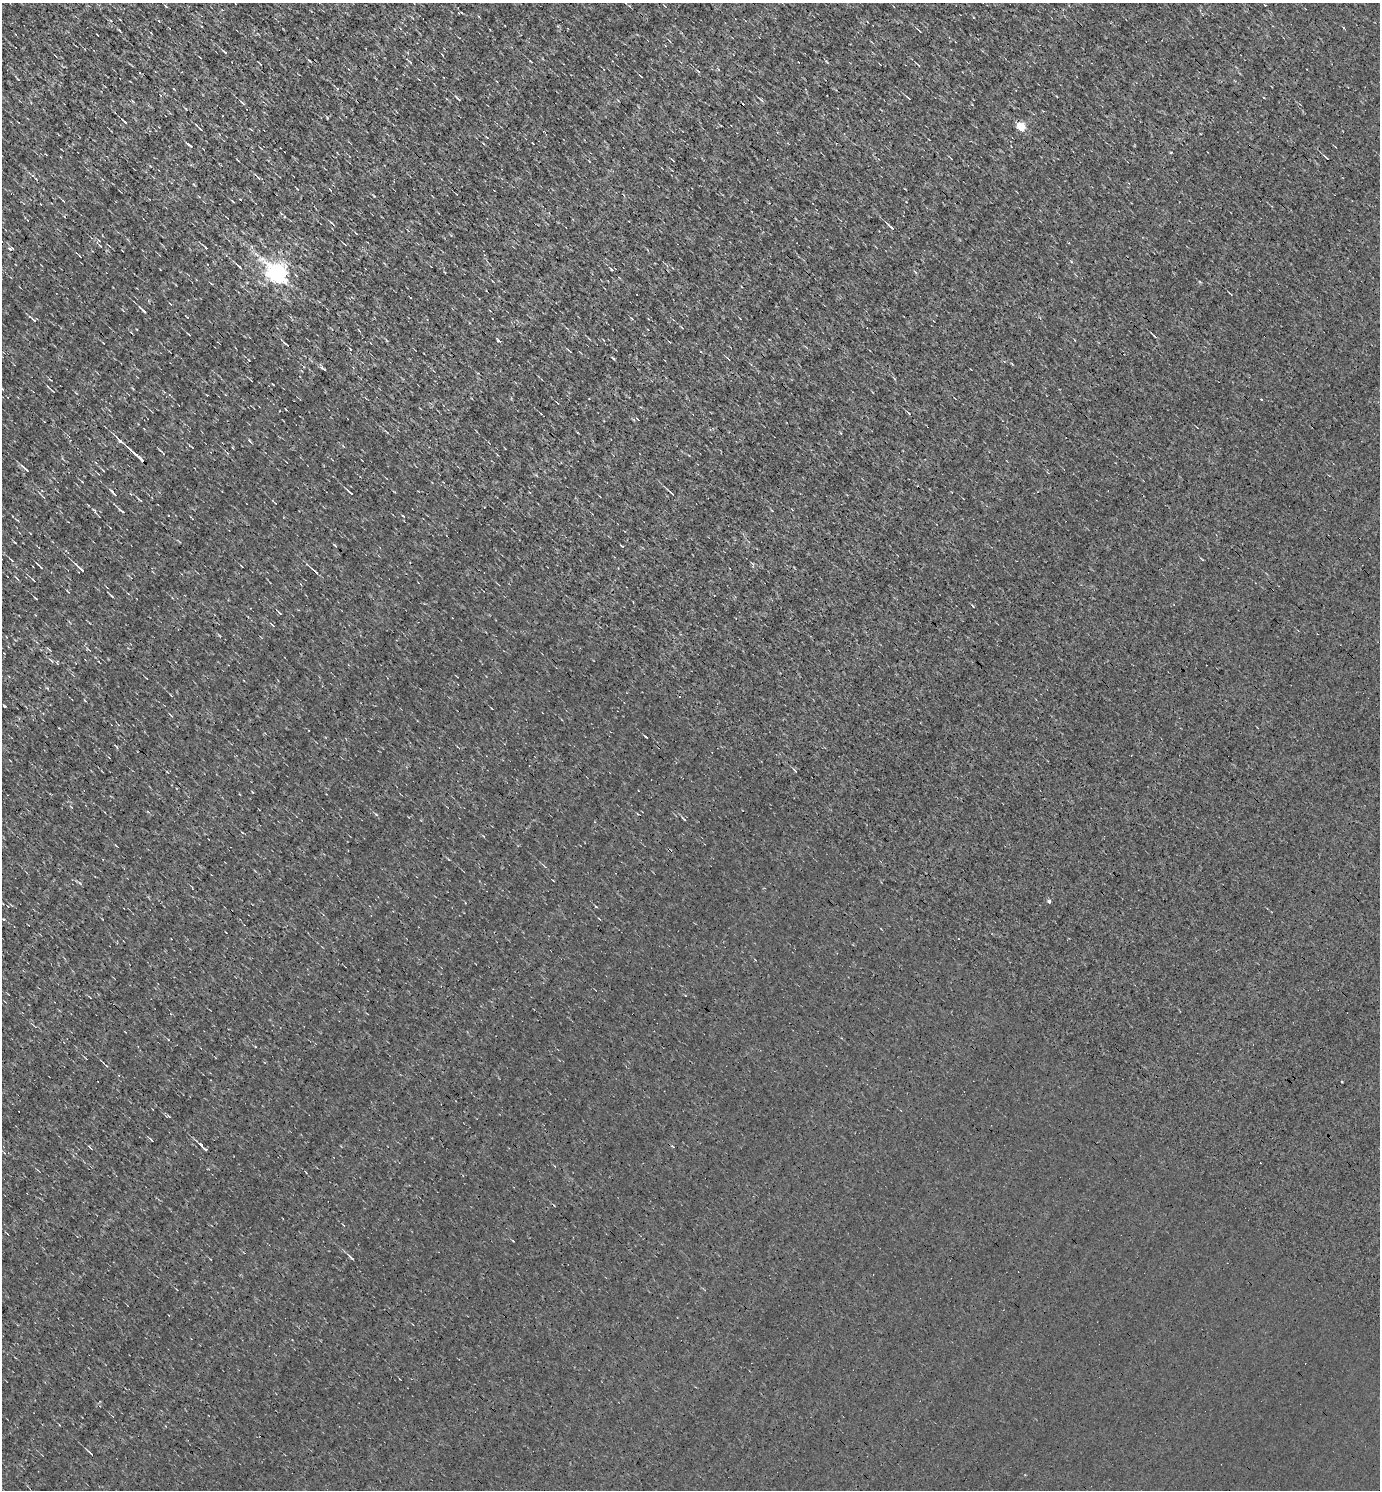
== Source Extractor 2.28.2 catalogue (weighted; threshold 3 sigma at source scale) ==
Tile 11 of 4 x 4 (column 3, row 3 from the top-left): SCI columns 3052-4429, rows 1489-2976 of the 5958 x 5952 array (HDU 1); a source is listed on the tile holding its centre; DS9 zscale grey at full resolution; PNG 1382 x 1492 px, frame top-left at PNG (2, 3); no overlay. Shown black and unused: <1% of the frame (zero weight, under 3 of 4 exposures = <1% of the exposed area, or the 3 px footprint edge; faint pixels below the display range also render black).
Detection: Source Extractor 2.28.2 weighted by HDU 2 'WHT'; one run over the whole footprint, this tile lists its part. Background 8.66e-04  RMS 0.049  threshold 0.221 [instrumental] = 3 sigma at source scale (4.5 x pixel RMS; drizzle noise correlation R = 1.50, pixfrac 1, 0.05/0.05 arcsec/px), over >= 5 px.
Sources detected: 74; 9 cosmic-ray / hot-pixel residue — not listed; the other 65 listed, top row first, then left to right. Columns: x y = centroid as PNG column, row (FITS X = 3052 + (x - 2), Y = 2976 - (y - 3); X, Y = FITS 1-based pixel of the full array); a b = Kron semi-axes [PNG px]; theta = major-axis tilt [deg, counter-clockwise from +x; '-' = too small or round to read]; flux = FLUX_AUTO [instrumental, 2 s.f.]
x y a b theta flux
166 6 4 2 - 5.6
225 52 6 2 -41 6.9
309 61 8 2 -45 5.9
410 62 6 3 -45 5.5
918 65 5 3 - 4.3
641 76 4 2 - 3.7
337 89 4 3 - 4.4
458 98 9 3 -42 7
908 98 7 2 -41 5.9
761 100 7 3 -50 7.4
243 103 7 4 -48 8.5
124 121 7 2 -40 9.2
1021 127 5 5 - 200
189 145 6 2 -31 6.8
1171 152 3 2 - 5.2
1326 158 6 2 -38 5.6
297 189 4 2 - 3.9
233 201 3 2 - 4.2
890 226 11 3 -43 11
1069 243 2 2 - 3.4
344 244 5 2 - 4.6
11 248 6 3 9 7.2
240 267 9 3 -42 8.5
278 273 8 6 -44 2800
410 297 2 2 - 5.2
143 310 11 3 -44 13
34 320 8 3 -44 8.7
188 334 5 2 - 3.7
1154 336 6 3 -52 5.5
499 340 3 3 - 25
286 344 7 2 -45 6.7
570 351 5 2 - 3.7
613 358 6 3 -37 5
323 369 10 3 -33 8.6
2 389 6 3 -56 5.3
53 391 4 2 - 3.3
138 457 22 3 -43 43
26 469 13 3 -41 11
103 470 4 2 - 3.8
113 493 13 3 -48 12
350 493 8 2 -41 7.4
671 493 17 3 -43 13
140 500 7 2 -40 5.8
94 510 8 3 -55 8.2
122 511 7 3 -37 10
12 560 6 2 -45 5.2
40 566 8 2 -43 6.2
81 569 14 3 -42 17
316 572 11 3 -43 15
17 578 6 2 -45 4.5
33 580 4 2 - 4.6
67 591 5 2 - 3.9
112 596 6 3 -37 5.8
279 613 6 3 -41 5.7
273 625 7 3 -42 7.1
219 635 5 3 - 4.6
146 678 4 2 - 2.9
795 770 7 3 -45 5.9
376 814 6 3 -20 5.2
1049 902 4 4 - 11
151 1140 6 2 -55 4.2
90 1147 6 2 -45 4.4
204 1148 10 3 -45 21
351 1258 9 3 -44 9.2
90 1453 9 3 -44 9.5
Isophote crosses this tile's border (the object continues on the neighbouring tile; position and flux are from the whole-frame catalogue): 1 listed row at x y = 2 389
Unlisted compact peaks at least as high as the median listed source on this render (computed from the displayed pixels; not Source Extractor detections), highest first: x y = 611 269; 80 883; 249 440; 645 736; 684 819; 973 606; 374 196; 622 546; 35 598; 1071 261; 403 516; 249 360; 1200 282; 909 413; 273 384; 252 792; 150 166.